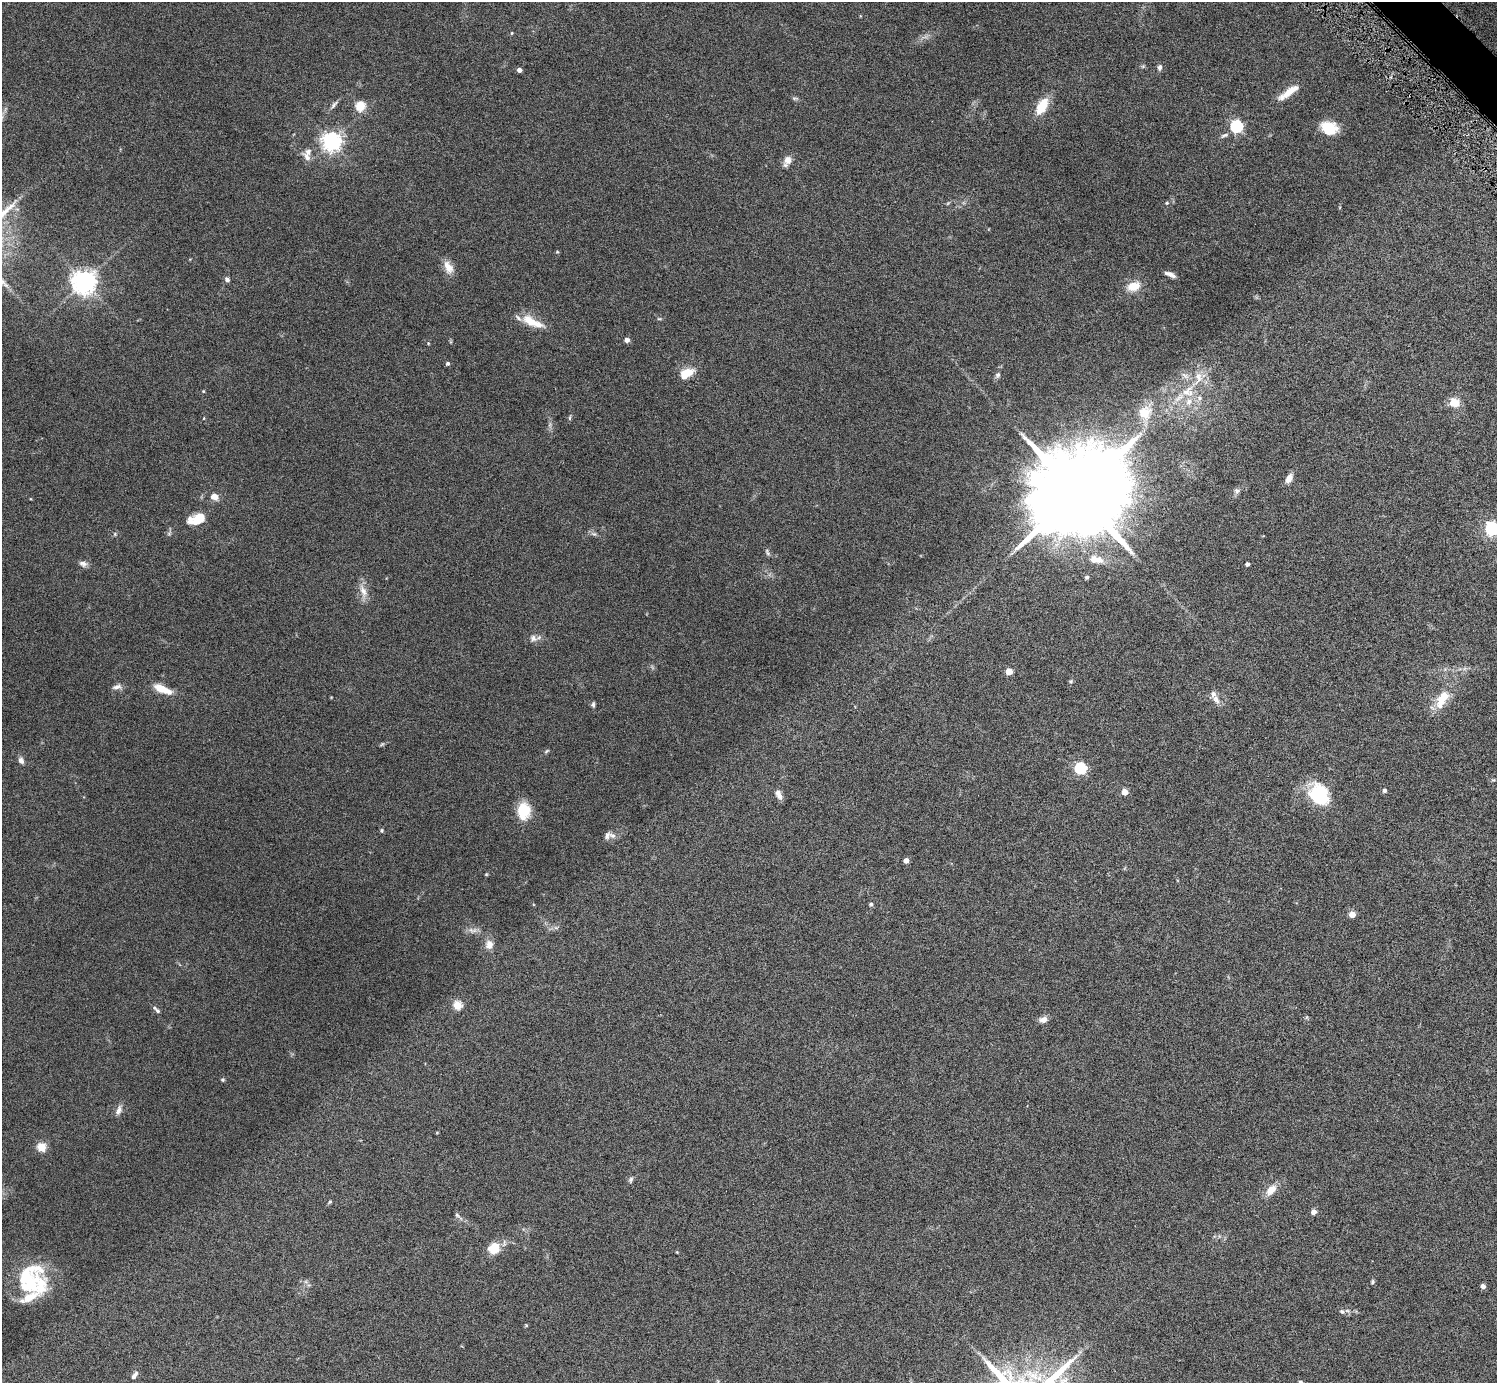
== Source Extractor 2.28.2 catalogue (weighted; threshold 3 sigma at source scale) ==
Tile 10 of 4 x 4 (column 2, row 3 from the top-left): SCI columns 1534-3028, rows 1713-3093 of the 6023 x 6019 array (HDU 1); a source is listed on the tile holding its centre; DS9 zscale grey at full resolution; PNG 1499 x 1385 px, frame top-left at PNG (2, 2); no overlay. Shown black and unused: <1% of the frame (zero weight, under 5 of 9 exposures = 3% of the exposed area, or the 3 px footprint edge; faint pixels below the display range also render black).
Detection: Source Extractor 2.28.2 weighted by HDU 2 'WHT'; one run over the whole footprint, this tile lists its part. Background 0.0498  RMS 0.0042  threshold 0.0172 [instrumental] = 3 sigma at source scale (4.09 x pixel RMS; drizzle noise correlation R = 1.36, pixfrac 0.8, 0.05/0.05 arcsec/px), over >= 5 px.
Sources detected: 109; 14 inside a brighter listed object's ellipse — not listed separately; the other 95 listed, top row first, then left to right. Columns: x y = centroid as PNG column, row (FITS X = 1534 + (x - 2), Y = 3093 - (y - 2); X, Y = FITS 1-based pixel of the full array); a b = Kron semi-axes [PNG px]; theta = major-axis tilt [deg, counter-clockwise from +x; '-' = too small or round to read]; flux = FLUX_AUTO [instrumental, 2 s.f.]
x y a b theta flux
512 33 5 3 - 0.32
1143 66 6 4 19 0.49
1160 67 8 6 88 1.1
519 70 4 4 - 1.9
1289 92 28 7 35 5.8
795 98 8 4 -8 0.66
334 105 13 5 51 1.3
360 106 5 5 - 22
1042 106 15 8 59 11
1236 126 6 5 - 59
1329 128 17 13 -19 10
1224 135 12 5 22 1.1
332 142 7 6 - 200
307 157 16 7 -49 2.3
787 161 14 8 66 2.7
1167 203 5 4 - 0.48
557 252 5 3 - 0.34
448 267 18 10 -63 4
1170 274 12 5 -22 2.1
227 279 7 5 -43 1
84 282 7 7 - 340
1134 286 14 10 18 6.2
659 319 6 4 0 0.45
530 321 23 12 -28 6.9
627 340 4 4 - 2.1
428 343 4 3 - 0.32
447 363 5 4 - 0.77
687 373 16 9 28 6.6
998 375 8 6 51 1
203 391 4 4 - 0.31
1188 391 20 15 38 9.5
1454 402 14 13 - 4.3
1145 413 19 17 53 8.9
204 418 4 3 - 0.24
570 418 8 4 82 0.53
1289 478 12 7 61 2.6
1237 491 8 7 - 1.1
1076 493 26 20 36 11000
214 496 8 7 - 2.8
197 520 19 10 1 7.2
1492 529 6 6 - 90
115 534 6 3 -72 0.43
594 534 7 5 -39 0.81
767 552 10 5 -64 0.8
1095 559 14 8 -7 5
83 564 11 7 -16 1.6
1247 564 4 3 - 1
1087 577 4 4 - 0.86
363 591 20 9 -70 3.6
533 638 11 8 -46 1.8
1009 671 4 4 - 8.2
1071 681 6 5 - 0.53
117 687 14 6 12 1.6
162 689 21 8 -23 6.9
1216 699 14 8 -57 2.4
1442 699 28 12 61 8.8
593 704 7 5 81 0.74
382 744 7 4 44 0.51
547 751 7 4 36 0.5
21 760 9 6 -66 1.5
1080 768 5 5 - 46
1384 791 4 4 - 1
1125 792 4 4 - 5.8
1319 795 24 19 -62 21
779 796 10 7 -48 1.8
523 811 17 12 89 12
382 830 6 5 - 0.54
612 835 10 7 -23 1.6
906 861 4 4 - 2.7
486 874 4 4 - 0.37
871 904 6 5 - 0.55
1352 914 4 4 - 5.7
556 928 7 4 0 0.78
471 930 11 6 -38 1.6
489 945 10 9 - 3.2
457 1005 5 5 - 15
158 1011 6 4 -42 0.7
1043 1020 9 6 6 2.6
223 1080 5 5 - 0.53
119 1110 14 7 72 1.9
41 1147 5 5 - 18
631 1180 9 5 67 0.81
1271 1190 15 9 49 4.2
330 1202 5 4 - 0.47
1314 1212 4 4 - 2.8
458 1216 15 5 -42 1.2
494 1248 15 12 39 6.6
677 1252 4 4 - 0.29
27 1280 43 29 57 26
1373 1282 6 5 - 0.53
1483 1286 4 4 - 2
1342 1311 7 5 -46 0.79
526 1325 4 4 - 0.38
134 1375 11 5 55 1.5
1301 1382 5 4 - 0.77
Isophote crosses this tile's border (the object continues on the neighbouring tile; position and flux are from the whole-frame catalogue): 2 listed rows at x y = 1492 529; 1301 1382